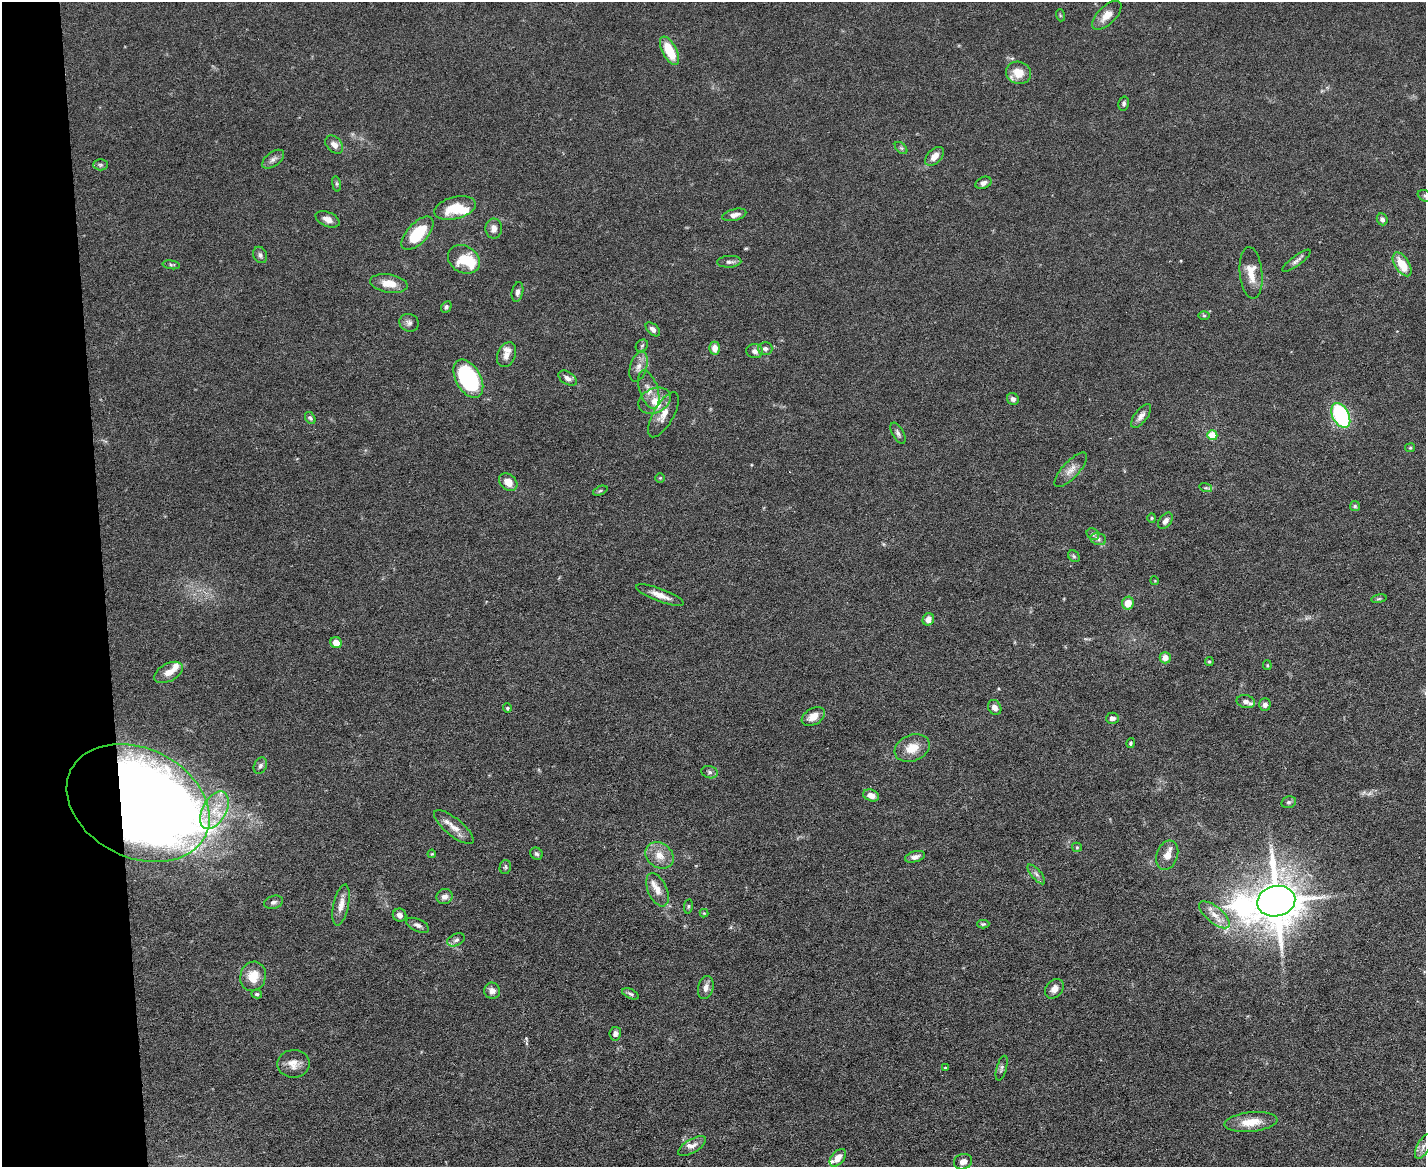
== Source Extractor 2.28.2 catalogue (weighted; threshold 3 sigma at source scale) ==
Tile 4 of 3 x 4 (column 1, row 2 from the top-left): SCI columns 131-1554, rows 2331-3495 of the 4641 x 4660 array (HDU 1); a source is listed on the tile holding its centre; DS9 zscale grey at full resolution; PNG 1428 x 1169 px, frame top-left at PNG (2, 2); each listed source drawn as its Kron ellipse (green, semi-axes under 4 px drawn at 4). Shown black and unused: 7% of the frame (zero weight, under 5 of 9 exposures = <1% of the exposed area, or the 3 px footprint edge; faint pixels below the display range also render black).
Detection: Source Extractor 2.28.2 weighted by HDU 2 'WHT'; one run over the whole footprint, this tile lists its part. Background 0.0828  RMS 0.0041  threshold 0.0169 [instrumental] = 3 sigma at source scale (4.09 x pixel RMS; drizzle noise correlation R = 1.36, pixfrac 0.8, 0.05/0.05 arcsec/px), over >= 5 px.
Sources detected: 132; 1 too faint to see at this stretch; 2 inside a brighter object's white glare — neither listed nor drawn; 8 inside a brighter listed object's ellipse — not listed separately; the other 121 listed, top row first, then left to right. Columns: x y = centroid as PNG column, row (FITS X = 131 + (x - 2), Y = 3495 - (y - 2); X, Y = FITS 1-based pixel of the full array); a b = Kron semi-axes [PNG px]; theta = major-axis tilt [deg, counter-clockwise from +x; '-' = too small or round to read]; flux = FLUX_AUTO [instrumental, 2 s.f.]
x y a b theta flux
1060 15 6 4 -72 0.42
1107 15 18 9 44 4.3
670 51 15 7 -62 12
1018 73 13 11 -19 6.2
1124 104 7 5 78 0.84
334 145 10 7 -46 2.4
901 148 7 4 -44 0.71
935 156 11 7 44 3.2
273 159 13 7 36 1.7
100 165 7 5 -1 0.77
983 183 8 5 23 1.4
336 184 8 4 -81 0.68
1425 196 8 5 -27 0.81
455 208 21 11 15 9.7
734 215 12 5 13 2.2
328 219 13 7 -23 2.5
1382 219 6 5 - 1.3
494 228 10 8 90 2.3
418 233 21 10 47 15
260 255 8 6 -67 1.2
464 259 17 13 -31 11
1296 261 17 5 37 1.5
729 262 12 6 3 1.4
1402 264 13 7 -57 7.9
171 265 9 4 -9 0.66
1251 273 26 11 -84 6.1
389 283 19 9 -9 5.2
517 292 10 5 78 1.4
446 307 6 4 62 0.89
1204 316 6 4 -1 0.54
409 323 10 8 -26 1.6
653 329 8 5 -44 1.5
642 346 7 5 45 0.75
715 348 6 5 - 2.9
765 349 7 6 - 1.4
755 351 8 7 - 1.7
507 355 13 9 68 2.8
639 367 15 8 73 3.1
568 378 10 6 -32 1.7
468 379 21 12 -60 50
649 390 20 9 -72 3.8
1013 399 6 5 - 1.2
654 401 17 12 25 5.6
663 415 25 10 60 4.6
1341 415 13 8 -62 45
1141 416 14 6 52 2.1
310 418 6 4 -59 0.74
898 433 12 5 -60 1.3
1212 435 5 5 - 9.3
1410 448 5 4 - 0.44
1071 470 22 8 47 3.4
660 478 5 5 - 0.44
508 482 10 7 -40 3.9
1206 488 6 4 -17 0.65
600 491 7 4 23 0.6
1355 506 5 5 - 0.56
1152 518 5 4 - 0.47
1165 521 9 6 52 2
1093 534 7 5 -43 0.76
1098 539 8 6 -17 1.1
1074 556 6 5 - 0.63
1155 581 4 3 - 0.35
660 595 25 6 -21 3.9
1379 599 8 4 9 0.6
1128 603 6 6 - 4.6
928 619 6 5 - 2.8
336 643 6 5 - 3.8
1165 658 5 5 - 3.6
1209 662 4 4 - 0.52
1267 665 5 4 - 0.46
169 672 15 9 28 3.7
1246 702 9 6 -13 1.5
1265 704 6 5 - 1.6
995 707 8 6 -57 2.3
507 708 4 4 - 0.48
813 716 12 8 31 3.9
1112 718 6 6 - 1.6
1131 743 5 4 - 0.6
912 748 18 13 22 6.2
260 766 8 6 63 1.2
709 772 8 6 -17 1
871 795 8 5 -18 2.8
1289 802 7 5 14 0.84
138 803 75 54 -26 650
214 810 20 12 61 9.7
454 827 24 8 -39 4.2
1077 847 5 4 - 0.48
432 854 4 3 - 0.37
536 854 6 5 - 0.82
659 855 15 12 -36 5
1167 855 15 10 71 3.6
915 857 10 5 15 1.8
505 867 7 5 77 0.65
1036 874 12 4 -50 1.5
657 890 17 9 -66 4.1
444 897 8 7 - 2.2
1276 901 19 15 13 1700
273 902 10 6 17 1.3
341 905 21 7 78 3.7
688 906 7 3 82 0.5
704 913 4 4 - 0.34
400 915 7 6 - 1.9
1214 915 19 8 -40 4.1
983 924 6 4 1 0.56
418 925 12 6 -24 1.6
456 940 9 6 23 1.2
253 976 15 12 73 6.6
706 988 11 7 76 2.2
1054 989 11 8 49 2.7
492 991 8 8 - 2.3
257 994 5 4 - 0.74
630 994 9 4 -25 0.87
615 1034 7 5 81 1.4
293 1064 16 14 1 4
945 1068 3 3 - 0.41
1002 1068 13 5 74 1.1
1251 1122 26 9 6 7.4
692 1146 16 7 31 2.3
1423 1147 13 6 64 1.9
838 1158 10 6 50 3.4
963 1162 9 7 19 2.4
Overlapping masked pixels (flux is a lower limit): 1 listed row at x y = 138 803
Isophote crosses this tile's border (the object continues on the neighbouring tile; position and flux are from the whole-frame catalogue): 1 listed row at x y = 1425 196